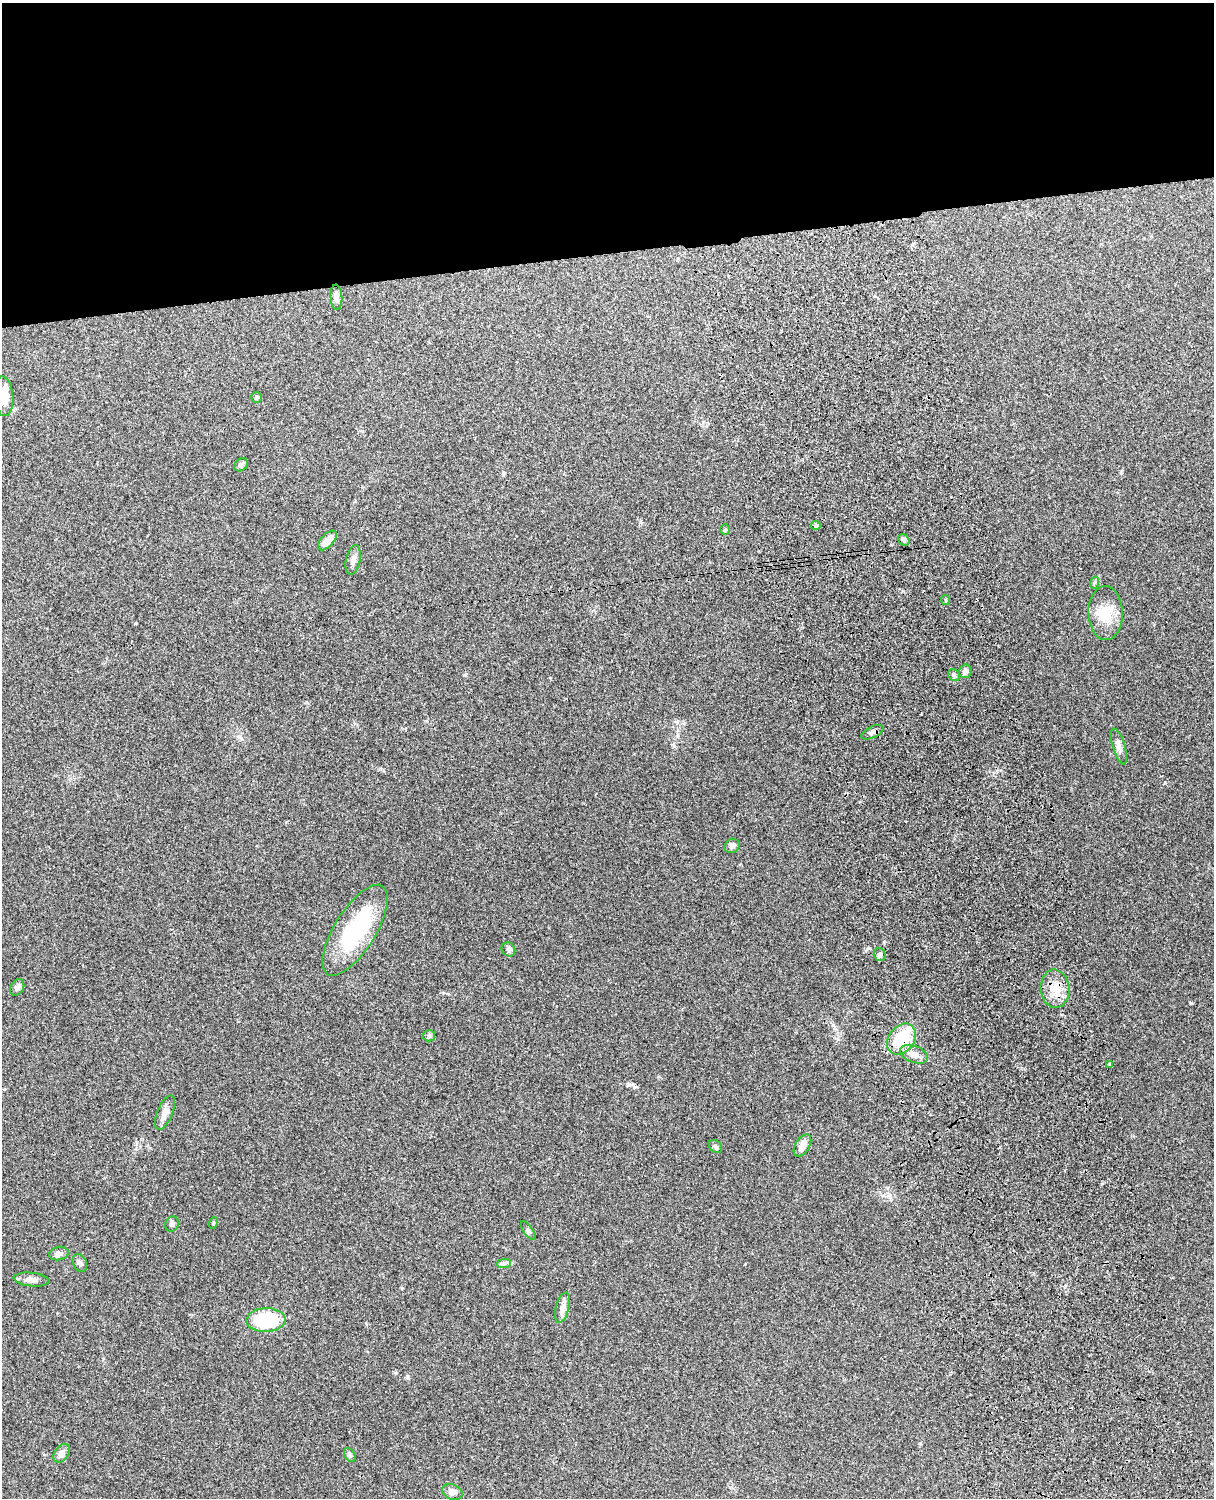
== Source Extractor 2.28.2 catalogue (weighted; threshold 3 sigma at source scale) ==
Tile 2 of 4 x 3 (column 2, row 1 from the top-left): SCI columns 1331-2542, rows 3155-4650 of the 5088 x 4927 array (HDU 1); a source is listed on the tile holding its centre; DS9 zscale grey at full resolution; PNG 1216 x 1500 px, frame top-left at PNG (2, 3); each listed source drawn as its Kron ellipse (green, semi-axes under 4 px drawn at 4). Shown black and unused: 17% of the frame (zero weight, under 3 of 4 exposures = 6% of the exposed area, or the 3 px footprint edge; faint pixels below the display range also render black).
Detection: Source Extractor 2.28.2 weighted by HDU 2 'WHT'; one run over the whole footprint, this tile lists its part. Background 0.211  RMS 0.0082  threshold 0.037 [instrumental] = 3 sigma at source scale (4.5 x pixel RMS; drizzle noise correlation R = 1.50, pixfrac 1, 0.05/0.05 arcsec/px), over >= 5 px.
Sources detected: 42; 1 inside a brighter object's white glare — neither listed nor drawn; the other 41 listed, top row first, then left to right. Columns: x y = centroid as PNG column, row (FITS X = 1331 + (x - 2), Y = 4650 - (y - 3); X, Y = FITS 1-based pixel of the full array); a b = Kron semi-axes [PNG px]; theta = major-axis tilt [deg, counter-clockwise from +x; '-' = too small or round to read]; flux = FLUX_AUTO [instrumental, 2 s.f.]
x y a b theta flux
336 297 12 6 -86 4.4
4 396 20 9 -85 14
256 397 5 5 - 1.6
241 465 7 6 - 2.5
816 525 4 4 - 2.3
725 530 5 4 - 1.1
327 540 12 6 47 7.2
904 540 6 5 - 1.4
353 560 15 7 78 4.4
1094 583 6 4 71 1.1
946 600 5 4 - 0.97
1106 613 27 17 -89 19
965 671 7 6 - 3.2
954 675 6 5 - 1.7
872 732 12 5 25 2.9
1119 747 19 6 -72 4
732 846 8 7 - 3.4
355 930 52 20 58 73
508 949 7 6 - 2.1
880 954 6 6 - 1.6
17 987 9 6 60 2.6
1055 989 19 14 -84 14
429 1036 6 5 - 1.4
901 1039 17 12 54 32
914 1054 15 8 -22 6.5
1110 1064 3 3 - 0.98
165 1113 18 7 68 5.8
715 1146 7 5 -46 1.8
802 1146 12 7 58 6.6
213 1223 6 3 72 0.72
172 1224 8 6 64 2.2
528 1231 11 4 -54 1.9
59 1254 10 6 10 2.9
80 1263 9 6 -63 2.7
504 1263 7 4 1 1.9
31 1280 18 6 -6 4.6
562 1308 15 6 75 4.7
266 1320 19 12 2 48
62 1453 10 7 54 3.7
350 1455 7 5 -60 1.5
452 1492 11 7 -24 4.5
Overlapping masked pixels (flux is a lower limit): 1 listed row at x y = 901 1039
Isophote crosses this tile's border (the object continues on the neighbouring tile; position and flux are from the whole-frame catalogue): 1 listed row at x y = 4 396
Unlisted compact peaks at least as high as the median listed source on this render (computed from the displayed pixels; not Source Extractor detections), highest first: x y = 1191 1003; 1165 782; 1121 472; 465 675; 833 1025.